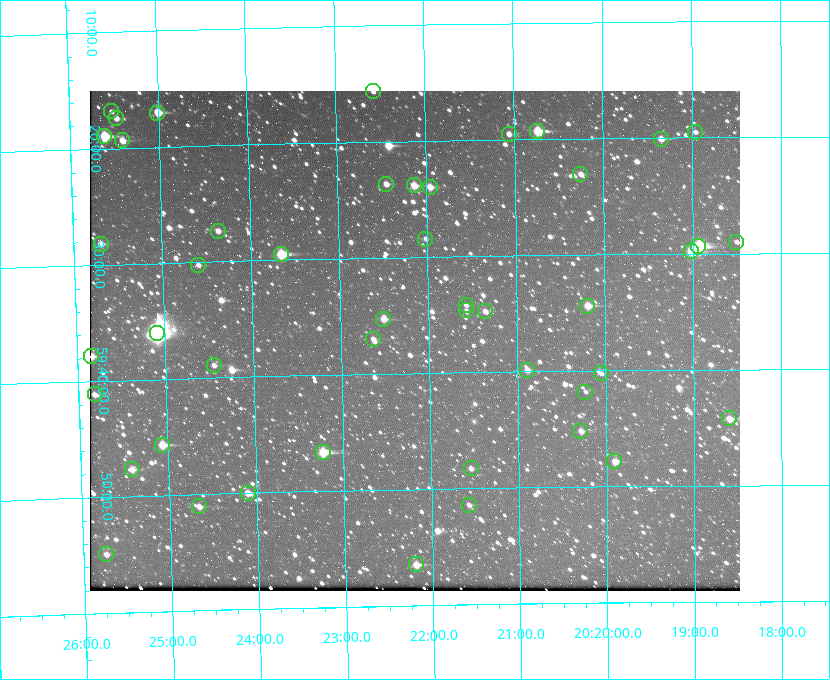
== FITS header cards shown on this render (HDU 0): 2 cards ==
NAXIS1  =                  650 / Width of table row in bytes
NAXIS2  =                  500 / Number of rows in table

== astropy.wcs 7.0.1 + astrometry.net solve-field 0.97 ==
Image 650 x 500 px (HDU 0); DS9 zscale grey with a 90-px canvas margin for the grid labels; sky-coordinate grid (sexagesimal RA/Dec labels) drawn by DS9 from the SOLVED WCS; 47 Tycho-2 reference stars matched to detected sources circled (green)
Header WCS: none
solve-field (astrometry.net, Tycho-2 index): SOLVED blind (the file carries no WCS)
Solved WCS: RA---TAN-SIP/DEC--TAN-SIP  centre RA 20:22:10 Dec +59:37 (305.54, +59.62 deg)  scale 5.17 arcsec/px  FOV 56.0' x 43.1'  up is -179 deg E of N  parity flipped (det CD > 0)
(file carries no celestial WCS; the grid is the blind solution)
Tycho-2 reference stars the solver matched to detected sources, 47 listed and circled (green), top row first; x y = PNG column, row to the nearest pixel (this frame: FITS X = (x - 90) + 1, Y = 500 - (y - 91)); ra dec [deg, ICRS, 3 dp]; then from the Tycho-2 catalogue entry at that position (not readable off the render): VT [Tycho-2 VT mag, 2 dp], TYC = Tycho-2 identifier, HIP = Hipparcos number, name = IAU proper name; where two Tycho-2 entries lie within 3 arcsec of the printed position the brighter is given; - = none
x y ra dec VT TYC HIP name
373 91 305.645 +59.261 12.19 3949-1327-1 - -
111 111 306.381 +59.280 11.91 3949-849-1 - -
157 113 306.252 +59.284 9.41 3949-1643-1 - -
116 118 306.368 +59.290 11.15 3949-1131-1 - -
537 131 305.185 +59.322 8.95 3949-1869-1 - -
695 132 304.741 +59.325 12.05 3949-499-1 - -
509 134 305.266 +59.325 11.55 3949-717-1 - -
104 136 306.403 +59.316 8.76 3949-1785-1 - -
661 139 304.838 +59.335 10.93 3949-1877-1 - -
122 140 306.353 +59.322 10.67 3949-467-1 - -
580 174 305.064 +59.384 11.29 3949-93-1 - -
386 184 305.613 +59.394 10.81 3949-1261-1 - -
414 185 305.535 +59.397 10.37 3949-1383-1 - -
430 187 305.490 +59.400 10.79 3949-1179-1 - -
218 231 306.091 +59.456 11.36 3949-919-1 - -
425 239 305.505 +59.474 11.77 3949-1259-1 - -
736 242 304.626 +59.483 12.57 3949-149-1 - -
101 244 306.423 +59.470 10.87 3949-1331-1 - -
698 246 304.733 +59.490 8.93 3949-1451-1 - -
691 251 304.755 +59.496 9.37 3949-615-1 - -
281 254 305.915 +59.492 9.25 3949-1149-1 - -
198 265 306.149 +59.504 12.27 3949-401-1 - -
466 305 305.394 +59.570 11.70 3949-405-1 - -
587 306 305.049 +59.573 10.18 3949-1099-1 - -
466 310 305.393 +59.578 11.77 3949-137-1 - -
485 311 305.340 +59.579 10.98 3949-39-1 - -
383 319 305.628 +59.588 10.19 3949-1517-1 - -
157 333 306.271 +59.600 6.45 3949-2016-1 100714 -
373 339 305.659 +59.616 11.86 3949-1415-1 - -
91 356 306.462 +59.631 10.07 3949-521-1 - -
214 365 306.113 +59.648 11.13 3949-1837-1 - -
527 370 305.223 +59.664 11.52 3949-1631-1 - -
601 373 305.013 +59.671 12.48 3949-1826-1 - -
585 392 305.057 +59.697 12.28 3949-191-1 - -
95 394 306.454 +59.685 11.15 3949-15-1 - -
729 418 304.649 +59.737 10.61 3949-735-1 - -
580 431 305.073 +59.753 11.06 3949-89-1 - -
162 445 306.265 +59.761 9.71 3949-555-1 - -
323 452 305.808 +59.778 8.73 3949-715-1 100545 -
614 461 304.976 +59.797 11.33 3949-1031-1 - -
471 468 305.387 +59.804 11.49 3949-285-1 - -
132 469 306.354 +59.795 10.50 3949-971-1 - -
248 493 306.026 +59.833 10.93 3949-785-1 - -
469 505 305.395 +59.857 11.71 3949-313-1 - -
199 506 306.165 +59.851 11.26 3949-49-1 - -
106 554 306.434 +59.916 11.17 3949-1155-1 - -
416 564 305.548 +59.941 10.72 3949-815-1 - -